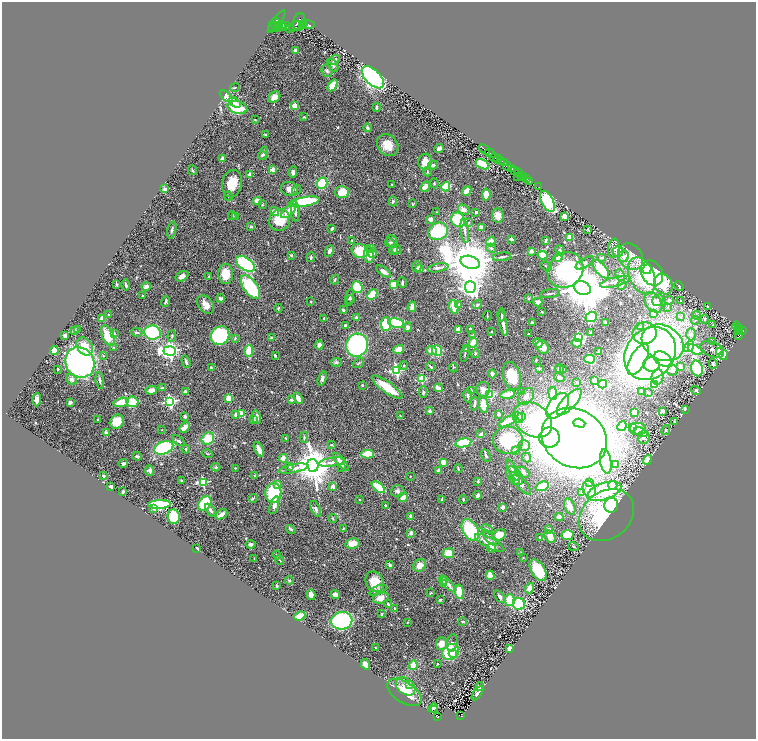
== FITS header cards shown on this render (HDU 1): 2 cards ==
NAXIS1  =                 1508
NAXIS2  =                 1474

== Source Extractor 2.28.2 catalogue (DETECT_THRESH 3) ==
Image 1508 x 1474 px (HDU 1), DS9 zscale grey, zoomed out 1/2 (1 PNG px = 2 x 2 image px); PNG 758 x 741 px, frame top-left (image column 1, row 1474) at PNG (2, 2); each listed source drawn as its Kron ellipse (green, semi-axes under 4 px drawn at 4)
Background 0.678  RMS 0.031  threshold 0.0933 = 3 sigma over >= 5 px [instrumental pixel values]
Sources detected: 600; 21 cannot appear on this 1/2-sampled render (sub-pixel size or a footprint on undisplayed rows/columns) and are neither listed nor drawn; of the other 579, the 500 brightest by FLUX_AUTO listed and drawn (79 fainter detections omitted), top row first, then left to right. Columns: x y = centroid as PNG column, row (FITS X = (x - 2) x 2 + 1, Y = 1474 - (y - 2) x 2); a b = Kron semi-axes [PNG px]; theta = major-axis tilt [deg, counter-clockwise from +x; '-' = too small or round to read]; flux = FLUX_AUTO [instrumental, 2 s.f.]
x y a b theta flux
277 22 13 4 54 830
299 22 9 6 75 1700
304 23 3 3 - 740
274 24 7 2 53 440
281 24 4 3 - 720
302 25 2 2 - 490
308 25 6 4 2 1200
275 26 3 1 - 200
279 26 3 2 - 510
284 26 6 3 12 1100
294 26 6 1 48 210
277 28 4 2 - 180
290 29 2 1 - 30
295 50 3 3 - 20
334 60 6 4 35 14
333 65 7 4 -58 13
327 71 6 5 - 16
373 77 14 7 -45 1700
333 85 6 4 55 150
235 88 5 2 - 5.7
226 96 8 3 -40 46
274 97 6 5 - 58
235 102 6 4 -33 24
295 106 3 2 - 140
377 107 4 3 - 12
237 108 10 6 -16 260
304 117 4 3 - 5.6
255 120 3 2 - 5.1
367 128 4 4 - 11
265 135 4 2 - 6.9
388 145 12 10 -48 88
439 149 5 3 - 32
485 149 6 2 -38 470
263 153 7 4 73 13
490 153 6 2 -33 600
262 156 4 3 - 7.6
494 157 4 2 - 200
222 158 4 3 - 12
497 159 4 2 - 240
501 160 3 2 - 310
425 162 8 7 - 62
504 163 4 2 - 140
482 164 7 4 -29 240
433 165 5 3 - 14
507 166 4 3 - 460
512 169 3 2 - 350
192 170 5 3 - 5.9
272 170 2 2 - 78
515 171 3 2 - 120
293 172 5 4 - 15
427 172 5 3 - 5.2
518 173 3 2 - 230
250 174 3 3 - 40
521 175 2 2 - 310
517 176 2 1 - 16
523 176 2 2 - 390
526 178 2 2 - 87
530 181 2 1 - 43
322 183 6 5 - 260
434 183 5 3 - 7.9
232 184 14 10 78 130
392 184 3 3 - 4.4
425 187 5 4 - 39
446 187 5 4 - 160
538 187 2 1 - 9.6
165 189 2 2 - 87
290 189 8 7 - 30
296 190 5 3 - 8.1
467 191 5 3 - 98
342 192 7 6 - 99
486 195 6 4 84 60
228 196 5 3 - 5.4
257 201 4 3 - 63
393 201 5 4 - 9.6
548 201 11 6 -63 630
304 202 16 4 10 450
413 204 3 2 - 6.3
262 205 3 3 - 4.6
464 210 6 4 -33 30
289 211 9 4 42 100
295 211 10 3 -86 32
275 212 5 4 - 29
436 212 2 2 - 4.4
476 212 3 3 - 10
232 216 4 2 - 11
235 216 3 2 - 8.4
498 216 7 6 - 47
564 216 4 3 - 34
430 219 4 4 - 22
280 220 11 10 - 150
458 220 7 6 - 280
468 223 4 3 - 8.8
251 226 2 2 - 13
481 227 4 3 - 14
332 228 3 2 - 14
588 229 4 3 - 7.2
172 230 8 3 75 13
438 231 10 8 22 300
465 231 12 3 -83 19
569 237 4 3 - 51
512 239 2 2 - 49
352 240 4 3 - 5.5
545 240 3 2 - 10
491 241 5 4 - 53
392 242 6 5 - 14
390 243 4 3 - 9.1
372 248 4 3 - 4.6
491 248 5 3 - 8.2
614 248 9 6 83 28
396 249 6 3 -32 12
560 250 5 4 - 12
329 251 6 3 65 28
360 251 8 6 -16 170
393 251 4 3 - 11
531 251 3 3 - 23
618 251 5 5 - 73
372 253 2 2 - 110
291 255 3 2 - 6.9
369 255 8 5 -89 78
543 255 5 4 - 100
624 256 6 5 - 33
311 257 5 3 - 7.6
502 257 9 2 8 12
558 257 5 4 - 60
631 257 14 11 -52 99
602 258 5 3 - 10
470 262 10 6 -16 38000
585 263 10 4 30 18
245 264 10 6 -35 740
546 266 6 2 -24 5.6
417 267 5 5 - 14
420 268 3 3 - 89
438 268 10 3 11 15
601 269 11 5 -49 170
647 269 5 4 - 150
566 270 19 16 44 840
384 271 8 4 -35 28
652 273 13 10 -55 1300
226 274 10 7 -86 100
620 275 6 3 -65 9.7
182 276 7 4 31 26
642 276 19 12 -65 200
209 277 3 3 - 5.7
335 280 5 3 - 8.2
615 282 15 4 14 38
402 283 5 2 - 13
117 284 2 2 - 5.7
663 284 11 8 -61 230
126 285 5 2 - 11
393 285 4 3 - 130
622 285 5 4 - 9.9
146 286 4 3 - 36
679 286 5 3 - 7.4
250 287 14 7 -55 460
357 287 6 5 - 200
470 287 6 5 - 3400
582 288 9 6 -23 34000
550 294 10 3 9 11
372 295 6 4 46 210
143 296 3 2 - 5.4
350 297 8 4 78 13
220 298 4 3 - 25
528 299 4 3 - 5.5
351 300 4 2 - 4.7
658 300 6 5 - 15
669 300 4 4 - 12
311 301 3 2 - 4.7
680 301 4 3 - 7.8
165 302 5 2 - 8.8
538 302 4 4 - 24
653 303 11 7 -53 93
206 304 10 7 -50 50
459 304 3 2 - 15
477 305 5 4 - 14
412 307 5 3 - 29
454 307 7 3 -74 100
708 307 4 3 - 7.1
278 308 4 3 - 5.3
668 308 4 3 - 5.3
343 310 3 3 - 8
542 312 3 2 - 4.1
654 313 4 3 - 53
109 315 4 3 - 6.2
501 315 6 2 89 7.3
696 315 4 4 - 9.2
487 316 5 2 - 4.6
591 317 6 5 - 230
681 317 4 2 - 5.7
324 318 3 2 - 4.9
356 318 4 4 - 13
102 319 4 3 - 45
705 319 4 3 - 7
695 320 4 3 - 6.4
605 322 2 2 - 10
396 323 8 4 -10 300
503 323 13 3 -77 39
532 323 3 3 - 7.9
386 324 7 5 88 210
345 325 3 2 - 12
713 325 4 3 - 6.1
641 326 3 3 - 7.8
737 326 4 2 - 170
408 327 5 4 - 16
739 328 2 1 - 84
470 329 2 2 - 26
75 330 3 3 - 23
78 330 2 2 - 9.4
458 330 4 3 - 76
738 330 2 1 - 41
492 331 2 2 - 5.1
742 331 3 3 - 310
137 332 5 3 - 8.6
739 332 4 2 - 190
114 333 3 3 - 8.2
152 333 8 7 - 550
590 333 4 3 - 4.7
645 333 12 11 - 120
739 333 6 3 83 200
528 334 2 2 - 6.3
691 334 6 5 - 21
65 335 4 3 - 13
473 335 4 3 - 5.1
108 336 11 5 -67 130
172 336 6 4 83 10
220 336 10 8 46 630
235 338 4 3 - 7.6
272 338 4 3 - 9.3
579 338 4 3 - 730
712 341 4 3 - 7.2
473 343 5 3 - 130
538 343 5 3 - 32
577 343 5 3 - 100
663 343 22 17 -29 850
319 345 4 3 - 35
357 345 11 11 - 940
85 346 10 7 -55 94
689 346 6 4 54 290
543 347 7 6 - 50
113 348 4 3 - 6.6
399 349 5 4 - 60
466 349 3 3 - 6.5
712 349 12 7 -23 27
437 350 5 5 - 210
695 350 8 3 -26 73
54 351 4 4 - 59
170 351 6 4 -4 2900
249 351 6 3 89 140
431 351 5 4 - 58
599 351 3 3 - 17
719 352 3 3 - 250
650 353 28 24 49 3200
465 354 8 2 76 7.2
475 354 5 3 - 6.3
103 355 4 3 - 6.3
275 355 3 2 - 10
723 355 5 4 - 230
589 359 5 4 - 240
638 359 17 8 60 660
663 359 9 7 -29 550
536 360 2 2 - 10
80 362 16 14 -54 1800
186 362 6 2 -72 12
336 362 6 4 12 11
359 363 6 3 38 7.8
713 364 5 4 - 12
404 365 4 3 - 6.9
651 365 8 7 - 230
431 367 4 2 - 8
681 367 3 2 - 29
211 368 4 3 - 6
453 368 4 3 - 4.6
539 368 4 3 - 9.2
697 368 8 6 -73 420
58 369 3 3 - 8
560 369 4 3 - 26
396 370 4 4 - 880
564 370 3 2 - 4.3
672 370 5 5 - 12
492 374 4 3 - 22
512 376 14 8 -75 150
559 377 5 4 - 13
657 377 8 5 78 27
72 379 6 4 -37 16
322 379 7 4 73 17
422 379 3 3 - 360
100 381 8 3 -81 16
595 381 3 2 - 130
577 382 3 3 - 5.2
603 384 4 3 - 170
362 385 2 2 - 16
655 385 3 3 - 110
387 387 18 5 -35 150
163 388 4 3 - 11
438 388 4 3 - 46
483 389 7 6 - 58
151 390 6 4 8 33
472 391 3 3 - 4.9
641 391 4 3 - 6
696 391 5 3 - 6.5
186 392 2 2 - 78
423 392 6 4 -88 9.2
522 392 3 3 - 4.9
648 392 3 3 - 7.4
553 393 6 4 -83 44
490 394 3 3 - 420
508 394 7 3 15 71
468 396 7 3 -79 12
526 396 9 7 49 32
229 398 3 2 - 150
298 398 6 3 -63 45
37 400 6 3 88 23
291 400 4 3 - 13
170 401 4 4 - 940
121 402 8 4 15 110
132 402 6 5 - 160
569 402 17 6 47 490
70 403 4 3 - 17
475 403 7 2 82 15
483 405 8 4 -81 81
558 406 15 9 52 450
685 409 3 3 - 14
430 411 2 2 - 30
662 411 3 2 - 46
635 412 4 3 - 69
242 413 3 2 - 110
236 414 4 3 - 24
498 414 4 3 - 5.7
185 416 2 2 - 45
400 416 3 3 - 4.3
521 416 3 2 - 140
256 417 7 3 -81 23
518 417 6 3 -67 58
98 420 3 2 - 6.8
254 420 4 2 - 4.3
533 420 21 16 -36 320
508 421 10 3 29 130
117 422 7 6 - 99
675 422 4 3 - 18
579 423 6 4 -17 300
622 426 5 4 - 56
185 427 6 3 47 57
632 427 4 4 - 120
638 429 8 6 -7 38
162 430 2 2 - 4.8
666 430 5 4 - 8.2
641 432 7 4 -24 35
106 433 2 2 - 94
481 434 4 3 - 17
304 437 5 3 - 7.1
549 437 10 10 - 480
644 437 6 6 - 24
286 438 2 2 - 5.3
574 438 34 29 -31 15000
208 439 6 5 - 110
508 440 15 13 -12 260
178 441 7 3 -35 12
463 443 8 4 10 280
332 445 4 2 - 4.6
524 446 5 5 - 22
164 448 10 6 21 480
186 449 4 3 - 6.9
259 449 8 3 -64 40
515 451 4 3 - 6.2
207 454 5 3 - 7.2
368 454 6 3 1 140
137 456 4 2 - 17
486 456 6 3 -64 13
283 458 4 3 - 68
527 458 5 4 - 10
648 460 5 4 - 59
606 461 12 5 -81 37
332 462 13 4 8 32
341 462 11 4 -51 43
443 462 4 3 - 70
123 463 4 3 - 13
313 465 6 5 - 19000
616 465 4 4 - 16
216 467 4 4 - 8.6
289 467 3 3 - 5
342 467 4 3 - 5.7
235 468 2 2 - 4.2
458 468 4 2 - 4.7
294 469 15 4 10 34
150 470 5 4 - 21
439 470 3 3 - 27
513 470 12 2 -62 13
522 472 7 5 -26 22
103 476 3 2 - 9.6
254 476 3 3 - 5.6
410 476 2 2 - 7.1
515 476 10 6 -52 28
515 480 5 4 - 11
181 481 2 2 - 7.8
478 481 4 3 - 6.4
203 482 4 3 - 390
521 483 14 5 -48 42
589 483 3 3 - 5.5
278 485 2 2 - 69
613 485 4 4 - 64
333 486 3 2 - 36
542 486 7 4 22 300
111 487 4 3 - 18
378 487 8 3 -37 240
589 489 8 6 -71 42
397 491 7 6 - 18
604 491 18 8 19 580
123 492 2 2 - 15
581 492 3 3 - 5.1
273 493 10 8 85 390
478 495 4 3 - 20
403 497 5 4 - 33
253 498 4 3 - 6.5
442 499 2 2 - 19
360 500 2 2 - 4.7
463 500 4 2 - 5.8
160 504 11 4 2 530
205 504 8 6 55 270
274 505 9 4 71 32
385 505 2 2 - 12
611 505 7 7 - 310
570 506 8 5 -67 40
153 508 2 2 - 24
503 508 2 2 - 86
316 509 8 4 -68 17
210 510 7 3 -56 23
221 514 6 3 33 41
607 515 30 23 38 650
174 516 7 6 - 170
411 516 3 3 - 12
559 517 4 4 - 30
333 519 4 3 - 5.5
291 529 5 3 - 9.6
343 529 3 2 - 4.3
487 529 6 3 -25 9
548 529 4 4 - 17
470 530 12 7 -60 310
411 533 2 2 - 66
499 535 7 5 27 80
567 535 6 5 - 130
550 536 6 5 - 60
540 537 4 3 - 5.9
490 538 10 3 -49 16
352 543 7 5 11 70
490 543 16 5 -28 94
251 544 5 3 - 25
573 547 5 2 - 6.2
197 548 3 2 - 14
491 548 5 3 - 23
448 553 5 5 - 89
521 553 3 3 - 4.4
277 555 4 3 - 6.8
523 558 2 2 - 4.3
254 559 3 3 - 4.8
280 560 5 2 - 4.3
390 565 4 3 - 17
420 565 7 6 - 55
538 570 12 6 -60 190
490 575 4 4 - 57
289 580 4 3 - 7.4
443 580 4 3 - 36
375 582 11 8 -57 120
444 584 3 3 - 4.4
448 584 9 4 -45 26
277 586 4 2 - 5.5
530 588 5 4 - 47
378 590 9 4 24 16
459 592 7 4 -80 140
431 593 3 2 - 5.7
311 595 5 4 - 48
335 595 5 4 - 30
499 596 7 3 -54 23
381 598 8 5 16 52
440 600 3 3 - 9
510 600 6 5 - 160
388 604 4 3 - 10
519 604 6 6 - 270
394 608 2 2 - 8.6
382 614 3 3 - 9
300 616 6 3 22 180
342 621 10 8 11 840
463 621 4 2 - 9.9
407 622 4 3 - 4.4
452 643 8 5 82 48
441 644 6 5 - 59
375 648 2 2 - 5.4
509 648 3 3 - 32
451 652 9 7 37 350
453 654 4 3 - 110
365 664 5 4 - 61
437 664 2 2 - 7.6
413 665 4 3 - 120
409 684 3 2 - 4.7
406 686 11 7 -37 54
480 687 4 4 - 30
404 692 19 10 -33 150
477 693 8 4 55 16
433 708 5 3 - 50
434 710 2 2 - 13
461 716 3 2 - 79
437 717 3 2 - 67
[79 fainter detections neither listed nor drawn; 21 sub-pixel or undisplayed-footprint detections neither listed nor drawn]